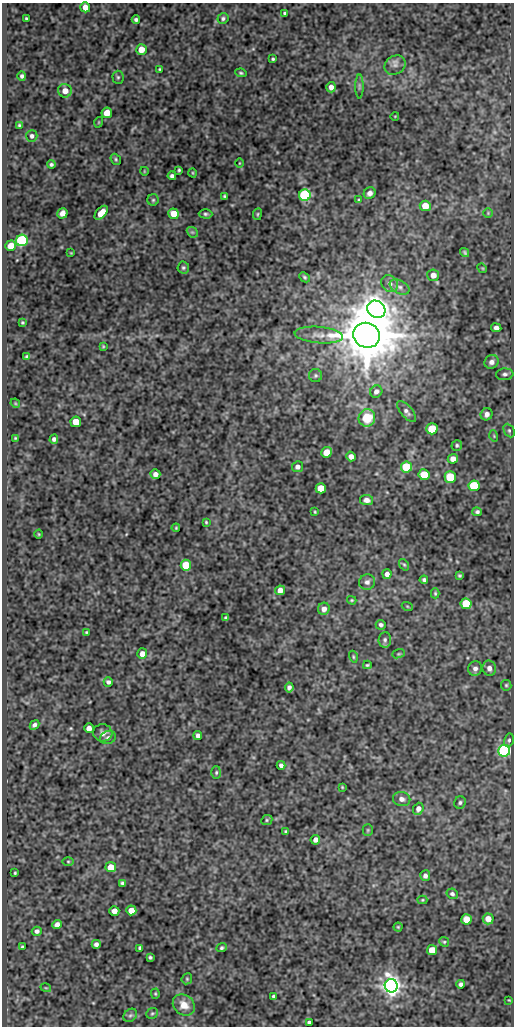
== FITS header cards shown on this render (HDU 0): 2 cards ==
NAXIS1  =                  512
NAXIS2  =                 1024

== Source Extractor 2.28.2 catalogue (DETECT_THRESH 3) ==
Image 512 x 1024 px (HDU 0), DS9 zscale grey, 1 PNG px = 1 image px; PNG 516 x 1028 px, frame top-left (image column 1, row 1024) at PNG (2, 3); each listed source drawn as its Kron ellipse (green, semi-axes under 4 px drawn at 4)
Background 85.4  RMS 0.51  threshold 1.52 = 3 sigma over >= 5 px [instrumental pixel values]
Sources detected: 162; all 162 listed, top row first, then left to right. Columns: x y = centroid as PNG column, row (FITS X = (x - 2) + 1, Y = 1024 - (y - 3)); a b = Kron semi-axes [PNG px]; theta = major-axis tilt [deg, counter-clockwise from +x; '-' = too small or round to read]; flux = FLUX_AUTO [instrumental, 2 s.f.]
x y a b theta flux
85 7 5 5 - 350
285 13 3 3 - 53
26 18 3 3 - 45
223 18 5 5 - 72
136 19 4 3 - 78
141 49 5 5 - 480
273 59 3 3 - 46
395 65 11 9 32 190
160 69 3 3 - 38
241 73 5 4 - 51
22 76 4 4 - 80
118 77 6 5 - 56
359 86 12 4 -90 87
331 87 5 4 - 160
65 91 7 6 - 310
107 113 5 5 - 470
395 116 4 2 - 25
99 122 5 3 - 29
19 125 4 3 - 43
32 136 6 5 - 90
116 159 6 5 - 51
239 163 5 3 - 27
51 164 4 4 - 63
179 170 4 3 - 45
144 171 4 2 - 25
193 173 5 3 - 29
172 176 4 4 - 98
370 193 6 5 - 170
305 195 6 5 - 4500
225 196 3 3 - 48
153 200 6 5 - 64
359 200 3 3 - 36
425 206 5 5 - 530
62 213 5 5 - 230
101 213 8 5 48 420
488 213 5 5 - 42
174 214 5 5 - 560
206 214 7 4 -2 65
257 214 6 3 81 38
192 232 6 4 -42 55
22 240 6 5 - 4500
11 246 5 5 - 640
465 252 5 3 - 55
71 253 3 2 - 24
183 268 6 6 - 66
482 268 5 4 - 33
433 275 6 6 - 210
305 277 6 4 -41 53
390 284 9 7 -45 150
400 287 10 6 -27 140
376 309 9 8 - 29000
22 322 3 3 - 41
496 328 5 4 - 140
319 335 24 8 -5 330
367 335 13 12 - 170000
103 346 4 3 - 39
27 356 4 3 - 62
492 362 7 6 - 150
505 374 9 5 5 100
316 375 6 6 - 72
376 392 6 5 - 120
15 403 5 4 - 34
407 411 13 6 -49 130
487 414 6 5 - 140
367 418 9 8 - 940
76 422 5 5 - 590
432 429 5 5 - 1200
509 430 7 5 -64 70
494 436 5 3 - 36
15 438 3 2 - 32
54 439 5 4 - 99
457 445 5 5 - 56
326 452 5 5 - 570
351 456 5 4 - 180
453 459 5 5 - 210
297 467 5 5 - 130
406 467 5 5 - 1700
155 474 5 4 - 170
424 475 5 5 - 850
450 477 5 5 - 1400
474 486 5 5 - 1600
321 488 5 5 - 940
367 500 7 5 -8 150
315 512 3 2 - 31
477 512 5 4 - 72
206 522 4 3 - 37
176 528 4 3 - 34
39 534 4 3 - 29
186 565 5 5 - 1000
404 565 6 4 -52 47
387 574 4 4 - 150
460 575 4 3 - 50
424 580 4 3 - 70
367 582 8 7 - 130
280 590 5 5 - 230
435 593 5 4 - 42
352 600 5 3 - 39
466 604 5 5 - 1300
407 606 5 3 - 33
324 609 6 5 - 210
226 618 3 3 - 49
381 625 5 5 - 84
86 632 4 3 - 38
385 640 8 6 86 94
142 654 5 5 - 280
399 654 6 4 19 41
353 657 6 3 -72 43
367 665 4 3 - 44
489 668 7 6 - 160
475 669 7 7 - 140
108 682 4 4 - 94
506 685 5 5 - 53
289 687 5 4 - 99
34 725 5 4 - 110
89 728 5 4 - 180
103 733 10 8 -8 170
198 735 4 4 - 120
108 738 8 6 23 120
509 740 7 5 80 69
504 751 6 6 - 5200
281 765 4 4 - 97
216 772 6 5 - 56
342 787 3 3 - 30
402 799 9 7 -11 170
460 802 6 5 - 74
418 809 6 5 - 200
267 820 6 4 24 51
368 830 5 5 - 46
286 832 4 4 - 55
315 840 5 4 - 160
68 861 6 4 -1 43
111 867 5 5 - 530
15 873 3 2 - 36
425 876 5 5 - 110
122 883 4 4 - 73
452 894 6 5 - 82
422 900 5 4 - 39
131 910 5 5 - 470
114 911 5 5 - 270
467 919 5 5 - 610
488 919 5 5 - 360
57 924 5 4 - 160
398 927 4 4 - 37
37 931 5 4 - 100
444 942 5 4 - 48
96 944 4 4 - 110
22 947 3 3 - 43
140 948 4 4 - 76
222 948 5 4 - 60
432 950 5 5 - 620
150 957 4 3 - 55
187 979 6 5 - 49
461 984 4 4 - 87
391 986 7 6 - 28000
46 988 5 3 - 31
155 994 5 4 - 39
274 996 4 3 - 76
509 1000 3 2 - 24
184 1005 12 9 -39 370
152 1013 6 5 - 53
130 1015 7 6 - 75
309 1022 4 4 - 100